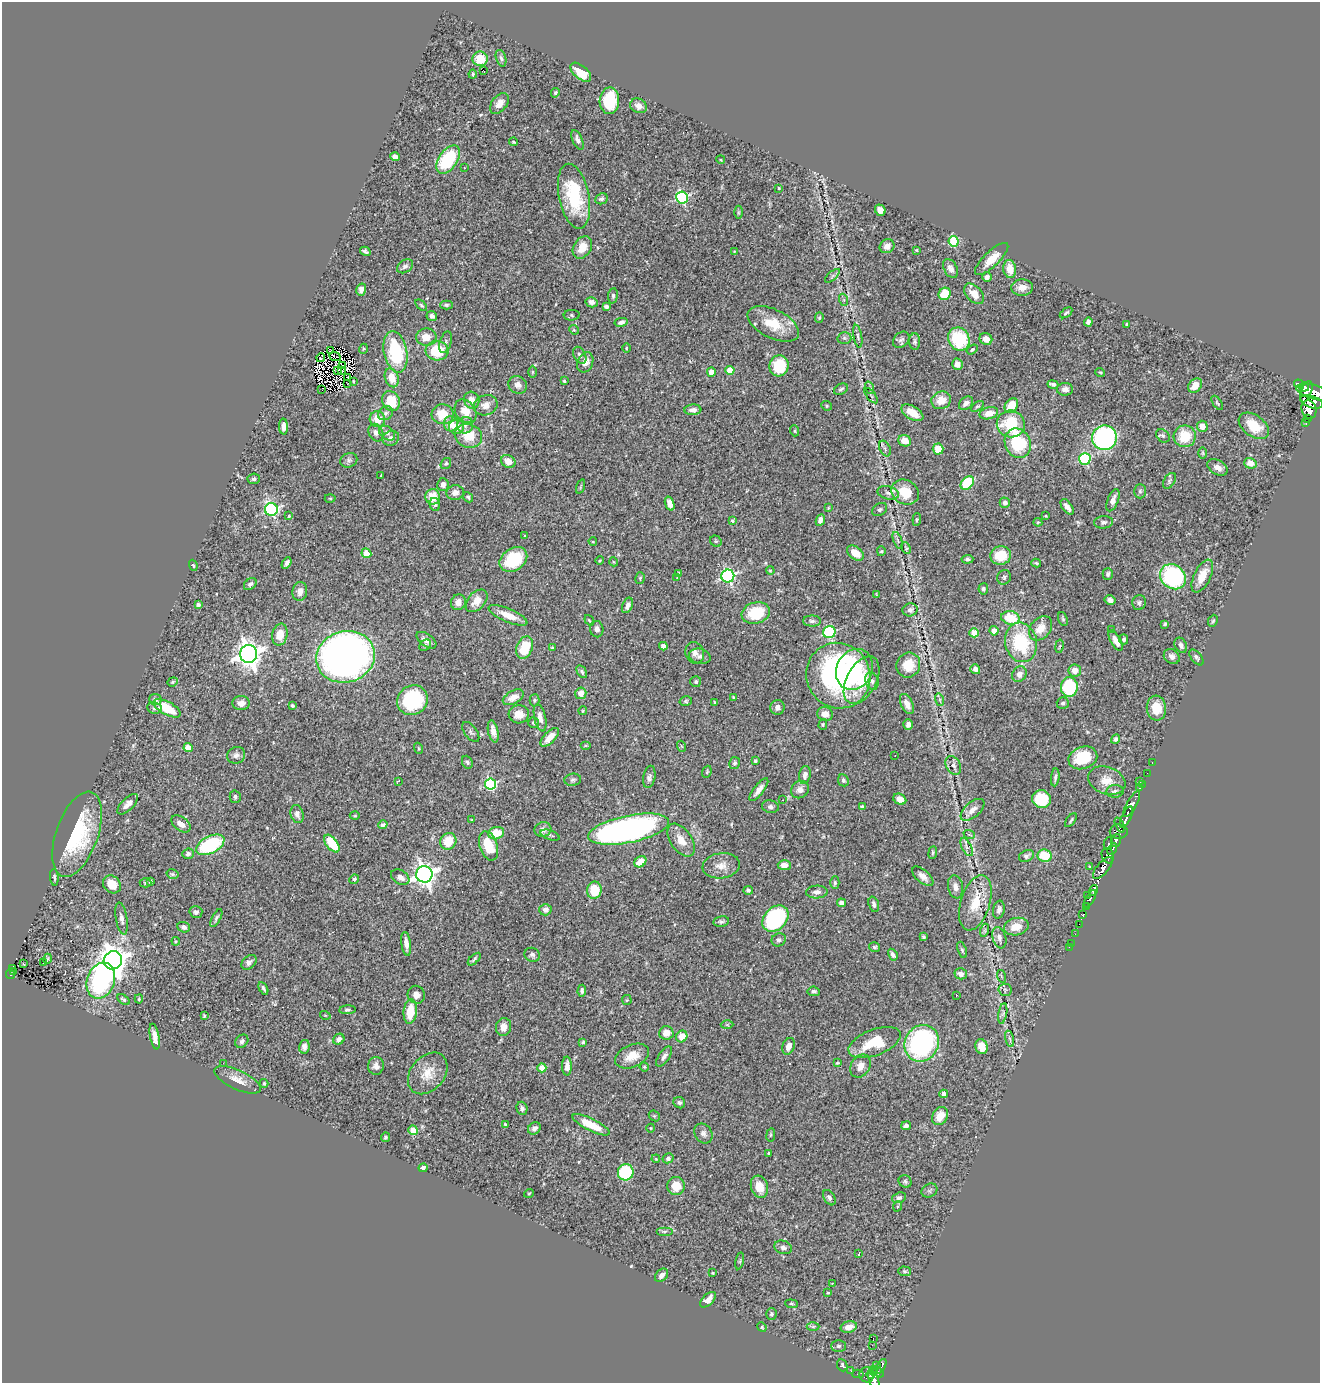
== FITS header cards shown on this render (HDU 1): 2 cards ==
NAXIS1  =                 1318
NAXIS2  =                 1381

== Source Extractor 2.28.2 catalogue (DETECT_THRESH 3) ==
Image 1318 x 1381 px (HDU 1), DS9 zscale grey, 1 PNG px = 1 image px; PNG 1322 x 1385 px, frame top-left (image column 1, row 1381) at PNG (2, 2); each listed source drawn as its Kron ellipse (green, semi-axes under 4 px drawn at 4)
Background 0.709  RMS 0.027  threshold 0.0799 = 3 sigma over >= 5 px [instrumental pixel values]
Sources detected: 520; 5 with non-positive FLUX_AUTO (blend fragments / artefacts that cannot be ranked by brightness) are neither listed nor drawn; of the other 515, the 500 brightest by FLUX_AUTO listed and drawn (15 fainter detections omitted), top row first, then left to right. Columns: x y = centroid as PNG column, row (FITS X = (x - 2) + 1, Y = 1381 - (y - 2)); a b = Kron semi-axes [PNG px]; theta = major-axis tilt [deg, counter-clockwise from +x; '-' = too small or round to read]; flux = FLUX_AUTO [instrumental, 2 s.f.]
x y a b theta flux
501 58 8 5 -74 4.2
480 59 7 7 - 37
483 70 3 2 - 18
581 72 12 6 -40 40
473 74 4 3 - 2.3
555 93 5 4 - 2.3
609 101 13 9 86 73
499 103 12 7 50 13
638 106 9 7 -25 11
578 140 10 5 -67 7.4
513 142 4 3 - 1.8
395 157 5 4 - 8
448 160 16 9 55 110
721 160 4 3 - 1.6
464 168 3 3 - 2.5
779 188 4 4 - 1.6
574 196 33 15 -78 120
682 197 6 6 - 250
601 199 6 5 - 4.4
880 210 6 5 - 15
738 212 6 4 89 2.1
953 241 5 5 - 110
887 246 8 6 31 8.5
582 247 12 8 59 25
916 250 4 4 - 1.5
365 251 5 3 - 3.6
734 252 3 3 - 1.5
992 259 22 7 44 26
405 266 9 6 34 5.8
950 268 10 6 -61 9.5
1010 269 9 6 -83 23
832 276 9 4 42 3.5
987 277 5 4 - 7.9
1022 287 11 8 4 16
361 290 6 5 - 8.7
945 294 6 5 - 49
974 294 12 7 -47 21
613 296 7 5 84 3.7
844 300 6 4 -72 2.3
591 302 6 5 - 8.4
421 305 7 3 -44 2.5
446 305 6 4 0 3
606 307 4 4 - 5.7
1066 313 7 3 35 3
572 315 8 5 4 3.2
432 316 5 5 - 5
819 318 5 4 - 2.5
621 322 6 4 11 6.1
1088 322 4 4 - 6.2
773 324 28 14 -26 52
1127 325 3 3 - 4.1
574 330 5 4 - 2.1
858 336 11 4 -79 4.7
426 337 10 8 -2 19
844 338 7 6 - 3.7
959 339 12 10 -60 100
986 339 6 6 - 14
901 340 9 7 44 5.1
445 342 11 6 73 5.4
915 342 8 5 -89 3.8
626 348 5 3 - 1.7
363 349 5 3 - 1.8
972 350 6 4 35 2.9
331 351 4 2 - 2
437 351 11 9 -5 67
395 352 21 11 -78 100
580 355 9 6 -63 5.6
335 357 6 2 -24 1.9
321 358 4 2 - 2.2
585 362 10 7 67 16
957 364 6 5 - 11
343 366 3 2 - 1.6
779 366 10 9 - 71
338 370 3 2 - 1.7
730 370 4 4 - 27
342 371 3 2 - 2.8
532 372 6 4 90 2.5
711 372 4 4 - 20
1100 372 5 3 - 1.6
348 377 4 2 - 1.4
392 378 10 7 -71 24
353 381 3 2 - 1.7
564 381 4 3 - 1.8
347 384 3 2 - 4.2
1053 384 6 3 -13 5.5
1298 384 4 3 - 74
518 385 9 8 - 9.2
1195 386 8 6 46 21
1304 387 5 4 - 150
870 388 6 4 -71 2.3
841 389 7 5 28 3.7
1065 389 8 6 1 7.9
322 390 2 2 - 1.6
1306 392 11 5 69 580
1314 392 18 7 -17 820
871 396 9 3 -50 1.9
472 400 8 7 - 16
941 400 10 8 24 23
391 401 10 8 -65 45
1312 402 12 6 -18 710
966 403 8 5 39 7.6
1217 403 8 3 -57 2.4
486 405 12 10 19 14
826 406 6 4 -23 2.5
977 406 7 3 34 2.4
1011 406 8 6 54 40
1309 409 9 7 -74 700
693 410 8 5 4 9.4
466 411 13 9 -54 26
385 413 8 6 38 5.5
912 413 12 6 -30 26
989 413 9 6 14 18
443 414 11 10 - 40
377 419 8 7 - 26
1308 419 3 2 - 4.5
1306 423 4 3 - 28
451 424 8 7 - 19
1011 424 14 13 - 94
465 425 8 7 - 8.4
283 426 8 4 -87 8.5
1202 426 5 5 - 17
1254 426 17 10 -36 39
456 427 7 7 - 26
795 431 5 3 - 1.9
376 433 9 7 -65 8
387 433 9 6 -37 7
468 436 14 11 -22 42
1163 436 8 5 -44 4.7
1185 436 11 11 - 52
391 438 8 7 - 6.3
1104 438 12 12 - 340
905 441 6 5 - 21
1018 443 15 13 -64 110
885 449 8 5 -64 4.5
938 449 5 5 - 36
1203 453 6 4 -89 2.4
1085 459 6 5 - 180
349 460 9 7 23 5
508 461 7 6 - 17
446 463 6 5 - 3.1
1250 463 6 5 - 17
1218 467 11 7 -30 12
381 475 3 2 - 1.5
254 479 6 5 - 4.1
1169 481 8 5 57 3.5
967 483 8 5 44 80
443 485 6 5 - 9
580 487 7 3 71 2
1140 491 7 6 - 4.3
905 492 14 12 -29 47
455 493 8 7 - 12
888 493 11 6 -15 7.5
433 497 7 7 - 31
468 497 6 4 -48 3.1
330 498 5 3 - 1.7
1113 500 11 5 68 12
1005 503 5 5 - 6.2
670 504 7 4 -71 12
435 505 7 5 -74 3.9
1067 507 9 5 -54 10
828 508 3 2 - 1.5
271 509 6 6 - 300
880 510 8 6 32 4.1
289 516 3 3 - 1.8
1045 516 3 3 - 1.5
917 519 6 4 84 2.3
820 520 6 4 66 7.6
732 521 3 3 - 2.2
1038 522 4 4 - 2
1103 522 9 6 5 5.8
524 536 3 2 - 1.9
898 540 9 3 -69 2.4
716 541 6 5 - 3.4
593 542 4 3 - 1.5
906 548 6 4 -63 2.1
881 551 5 4 - 2.3
366 553 5 5 - 12
855 553 9 6 -36 22
1001 555 10 9 - 48
513 559 15 11 34 85
967 559 6 4 4 4
600 561 4 3 - 2
614 562 4 3 - 1.4
287 563 6 4 62 5.3
1036 563 5 3 - 2.4
193 565 6 3 -70 2.2
770 570 4 3 - 1.8
679 573 4 3 - 2.6
1108 574 6 5 - 4.5
728 576 6 6 - 370
1202 576 18 8 64 27
1004 577 7 6 - 4.8
1173 577 14 11 -39 230
640 578 6 4 77 2.5
677 578 3 2 - 2.6
250 584 7 5 40 5
983 589 5 4 - 3.7
300 591 9 7 82 13
877 594 4 2 - 1.6
1110 600 5 4 - 8.5
477 601 13 8 48 20
458 602 8 7 - 13
1139 603 7 7 - 5
198 605 4 4 - 5
627 605 8 5 66 7.2
910 610 7 6 - 5.9
756 613 14 10 16 69
508 615 21 6 -23 26
1010 618 9 6 -12 51
1063 619 7 4 -68 3.1
589 620 5 3 - 2
812 621 9 5 -1 5
1213 621 6 4 67 2.5
1165 624 3 3 - 2.4
1041 628 14 10 50 24
597 629 8 6 -87 7.2
1111 630 3 2 - 2
994 631 4 4 - 10
829 632 6 6 - 150
974 633 4 4 - 47
280 635 11 7 77 26
1124 639 5 4 - 4.1
426 640 11 6 -36 13
1116 641 11 5 -62 13
1021 642 20 15 -76 110
425 645 6 5 - 3.6
1181 645 8 6 -61 6.4
663 646 4 4 - 13
1059 646 7 3 80 2.5
525 647 12 8 69 50
552 648 4 3 - 3.2
695 653 11 9 -69 10
249 654 9 8 - 1800
700 656 11 7 -13 7.8
1172 656 8 7 - 9.1
346 657 29 25 16 1200
1196 657 9 5 -51 4.3
908 665 12 11 - 37
854 669 21 17 63 81
975 669 5 5 - 6.4
1075 670 6 6 - 15
582 672 7 4 -59 3.9
1019 674 8 7 - 9
838 676 33 31 -57 430
862 680 26 15 62 50
872 681 9 6 -72 6.5
173 682 5 4 - 2.3
696 682 5 5 - 3.1
1069 687 10 8 89 130
581 693 6 5 - 16
513 697 11 6 29 17
733 697 3 3 - 1.9
155 699 6 5 - 7.2
412 700 16 14 37 140
535 700 6 5 - 3.1
940 700 6 4 -73 2.5
686 701 6 5 - 2.9
715 702 3 3 - 2.3
241 703 8 7 - 12
1063 703 6 6 - 4.8
907 704 11 6 -64 13
292 706 3 3 - 2.8
777 707 7 7 - 9.5
154 708 7 5 -8 4.4
167 708 15 6 -29 49
1156 708 12 9 -84 35
583 711 4 3 - 1.7
519 714 10 9 - 18
825 714 8 7 - 14
540 718 14 5 -78 12
534 722 5 5 - 2.6
823 724 5 4 - 2.6
908 724 5 4 - 6.7
493 731 11 5 -78 13
471 732 12 6 -53 4.8
550 737 12 5 46 21
1116 739 5 4 - 4.2
586 745 5 3 - 1.9
681 746 5 3 - 1.7
188 747 4 4 - 27
418 748 5 3 - 1.6
236 755 9 8 - 8.2
895 755 3 2 - 3.6
1083 758 15 11 19 62
755 761 4 3 - 2.6
467 762 6 5 - 3.7
735 763 6 5 - 4.1
1152 763 3 2 - 9.8
953 765 10 7 -59 9.4
707 772 6 4 70 2.3
1147 773 2 2 - 1.7
805 775 9 5 81 9.9
649 777 11 6 79 8.3
1055 777 9 4 83 4.2
573 780 8 6 7 4.4
843 780 6 5 - 4.1
399 781 3 2 - 2.8
1107 781 19 13 -20 27
1139 781 3 2 - 19
490 784 6 5 - 210
1142 785 3 3 - 13
1139 788 3 3 - 13
759 790 14 5 52 12
800 790 9 8 - 12
1115 791 8 6 5 4.7
235 797 6 5 - 4.5
900 799 7 5 -27 13
1042 799 9 9 - 75
783 800 2 2 - 1.5
128 804 13 6 45 11
1132 804 14 5 61 420
770 807 8 6 -13 5.5
862 807 4 3 - 3.2
972 810 14 7 41 14
297 814 9 6 -73 8.9
355 816 5 3 - 1.6
1126 817 11 4 65 370
472 820 3 2 - 1.7
1071 820 8 3 54 2.4
181 824 11 6 -37 14
383 825 4 4 - 4.8
1120 825 8 4 -64 85
629 829 41 13 11 700
543 830 8 7 - 10
1119 832 9 7 -2 100
496 833 8 6 13 33
77 834 45 21 70 160
969 834 6 3 -19 1.9
550 835 10 4 -19 3.8
681 840 18 10 -55 24
1116 840 7 4 73 300
448 841 8 7 - 37
332 844 10 5 -53 59
1108 844 7 3 75 79
210 845 15 8 27 140
489 846 15 9 -72 51
967 847 10 4 -62 4.7
1112 849 6 4 60 130
933 853 6 4 82 2.7
188 854 5 5 - 5.3
1026 856 8 5 25 4.9
1045 856 7 6 - 51
1108 856 8 6 -72 210
640 862 6 5 - 32
784 865 6 5 - 11
721 866 19 12 9 21
1090 867 4 2 - 1.3
1103 868 13 6 51 650
172 874 6 4 -15 3
424 874 8 8 - 1200
923 876 13 6 -41 12
54 877 8 4 -85 3.4
400 877 10 6 -32 11
354 879 5 4 - 3.3
150 882 4 3 - 2.7
145 883 6 4 -1 2.2
835 883 6 4 88 3.2
112 884 10 8 -45 23
955 887 12 7 -79 10
594 890 9 7 79 53
748 890 5 4 - 3.7
1093 890 5 4 - 140
817 892 11 6 2 8.2
1087 896 3 2 - 3.6
1090 899 10 4 59 82
841 903 4 4 - 7.4
975 903 28 14 73 45
874 904 8 5 -73 5
1087 906 3 3 - 55
545 910 6 5 - 9.8
999 910 9 5 80 5.8
196 912 6 6 - 5.8
1083 915 4 3 - 26
121 918 16 5 -81 9.2
216 918 10 4 62 4.3
775 919 15 11 44 240
721 921 8 5 10 4.1
1079 924 2 2 - 5.1
184 927 6 5 - 6.7
1016 927 12 8 12 23
985 930 6 4 72 2.9
1075 934 2 2 - 2.4
923 937 4 3 - 2.5
999 938 11 6 -74 8.3
779 940 7 6 - 4.5
176 941 4 4 - 1.9
1071 943 2 2 - 2.4
406 944 12 5 -82 14
875 947 5 4 - 3.3
1069 947 2 2 - 9.6
962 950 8 4 -71 3.3
532 955 8 7 - 5.2
893 955 6 4 -59 6
47 959 5 3 - 1.8
474 959 8 3 43 3.4
113 960 9 9 - 2500
249 962 9 6 41 6.1
44 963 3 3 - 18
23 964 3 2 - 4.8
12 968 3 2 - 8.4
13 972 4 3 - 15
10 974 5 3 - 23
961 974 6 5 - 10
1001 976 6 4 -71 2
101 980 18 13 70 310
263 988 7 3 -61 3.8
1005 990 6 6 - 3.4
582 991 6 4 87 4.9
814 991 6 4 -6 4.7
416 995 9 8 - 12
956 995 3 2 - 4.5
123 999 7 4 -39 3.7
139 999 4 4 - 2
627 1000 5 4 - 2
347 1010 8 4 4 3.1
410 1012 12 6 83 43
1003 1013 10 3 80 3.7
325 1015 5 3 - 1.6
204 1016 3 3 - 2
727 1025 6 4 -1 2.2
503 1027 9 7 75 15
666 1033 7 6 - 18
682 1036 6 5 - 23
155 1037 13 4 -79 12
339 1039 6 5 - 7
1010 1039 8 3 -75 2.8
242 1041 7 6 - 4.7
583 1042 4 3 - 3.5
875 1042 27 13 21 67
922 1043 19 17 59 350
789 1046 8 6 69 13
304 1047 7 5 79 7.7
981 1047 7 6 - 24
632 1056 18 11 24 26
664 1056 11 5 56 7.6
223 1063 3 2 - 2
837 1063 4 3 - 1.9
376 1066 9 8 - 9.9
567 1066 9 5 -89 12
860 1066 12 9 57 16
644 1067 5 4 - 2.1
542 1068 4 4 - 27
428 1073 23 17 50 36
238 1080 25 9 -24 21
264 1083 4 3 - 2.2
944 1094 4 4 - 9.7
679 1103 6 5 - 4.1
522 1108 7 5 -74 6.2
654 1116 6 5 - 2.3
940 1116 10 7 60 22
505 1124 3 3 - 2.1
591 1125 20 6 -26 43
906 1126 5 4 - 5.3
534 1128 7 5 43 7
651 1128 4 3 - 1.4
413 1130 5 4 - 35
703 1133 10 8 -57 7.5
771 1135 7 3 81 2
386 1137 5 4 - 3.6
769 1154 3 3 - 2.9
668 1158 5 5 - 5.4
656 1159 4 3 - 1.6
423 1168 4 4 - 4.3
626 1172 8 8 - 110
905 1181 7 6 - 3.6
676 1186 9 9 - 31
759 1187 11 8 -71 26
929 1191 8 6 31 4.1
529 1193 5 3 - 1.5
829 1198 8 5 -58 5.5
899 1198 7 5 20 4.4
898 1206 5 3 - 1.9
664 1231 8 3 0 3.2
783 1247 9 6 -18 6.1
859 1254 3 2 - 1.8
740 1261 8 3 77 2.7
905 1271 6 5 - 3.1
713 1273 3 3 - 1.9
662 1275 7 5 46 7.7
832 1283 3 2 - 1.9
828 1293 4 3 - 1.8
708 1300 9 5 45 13
792 1304 6 4 -6 2.4
771 1314 6 5 - 3.3
813 1326 6 4 1 2.9
762 1327 5 4 - 1.9
849 1327 8 5 16 14
873 1338 2 2 - 2.2
872 1345 2 2 - 2100
838 1346 7 5 1 4.4
842 1365 6 5 - 3.9
876 1366 2 2 - 5.8
881 1366 8 3 63 67
851 1371 2 2 - 6.5
873 1371 4 3 - 23
878 1372 7 3 -38 62
858 1374 5 3 - 21
867 1375 7 7 - 140
871 1375 4 3 - 110
874 1380 10 4 -71 210
At the frame edge (FLAGS 8, measured only in part): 1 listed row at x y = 874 1380
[15 fainter detections neither listed nor drawn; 5 non-positive-flux detections neither listed nor drawn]